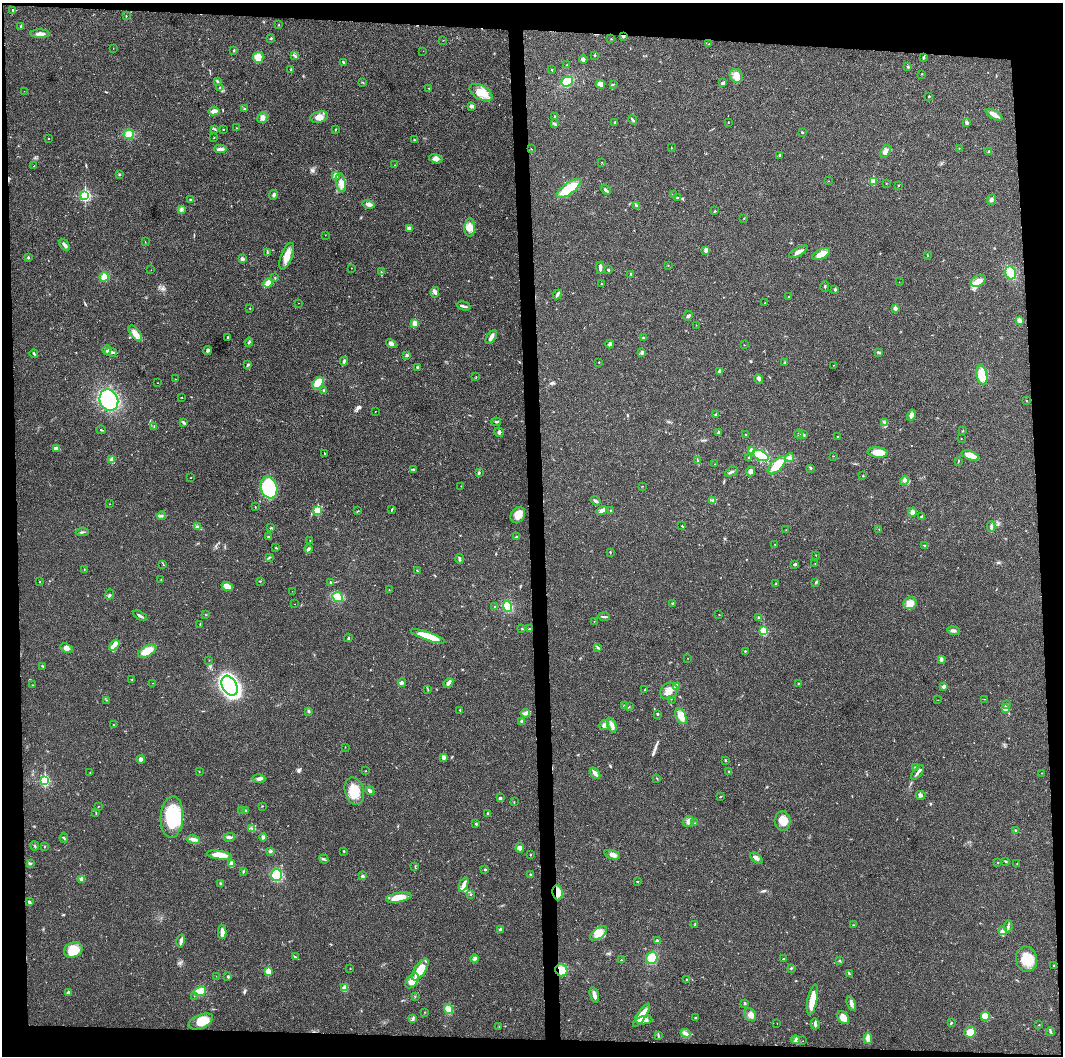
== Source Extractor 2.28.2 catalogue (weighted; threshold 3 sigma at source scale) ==
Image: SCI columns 1-4242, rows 6-4219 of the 4244 x 4222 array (HDU 1 of 3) = the unmasked area's bounding box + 8 px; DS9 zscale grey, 4 x 4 block average (1 PNG px = mean of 4 x 4 image px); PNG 1065 x 1058 px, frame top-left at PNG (2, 3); each listed source drawn as its Kron ellipse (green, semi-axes under 4 px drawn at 4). Shown black and unused: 9% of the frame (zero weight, under 3 of 4 exposures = <1% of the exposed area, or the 3 px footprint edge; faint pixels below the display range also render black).
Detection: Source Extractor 2.28.2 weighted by HDU 2 'WHT'. Background 0.0193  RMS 0.0039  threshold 0.0177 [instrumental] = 3 sigma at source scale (4.5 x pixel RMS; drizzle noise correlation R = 1.50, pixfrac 1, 0.05/0.05 arcsec/px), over >= 5 px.
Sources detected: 454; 1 cosmic-ray / hot-pixel residue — neither listed nor drawn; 4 coinciding with a brighter row at this scale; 18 inside a brighter listed object's ellipse — not listed separately; the other 431 listed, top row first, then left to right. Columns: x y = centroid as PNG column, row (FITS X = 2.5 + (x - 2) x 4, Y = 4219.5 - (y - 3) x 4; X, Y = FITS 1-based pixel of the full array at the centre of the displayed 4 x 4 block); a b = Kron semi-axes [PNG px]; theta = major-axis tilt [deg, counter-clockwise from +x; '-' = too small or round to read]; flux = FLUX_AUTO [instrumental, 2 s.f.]
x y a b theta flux
13 10 3 2 - 1.9
126 16 2 2 - 0.94
278 25 2 2 - 0.7
21 26 2 2 - 6.5
40 34 9 3 0 12
624 36 3 2 - 2.7
271 38 2 2 - 3
611 39 2 2 - 0.61
443 40 2 2 - 0.66
709 44 2 2 - 0.57
113 48 2 2 - 0.92
234 50 2 2 - 1.8
423 51 2 2 - 0.47
595 55 2 2 - 2.6
295 56 2 2 - 1.3
258 57 5 5 - 31
924 57 3 2 - 2.2
583 59 4 3 - 4.9
343 62 3 2 - 3
566 65 2 2 - 1.2
908 67 2 2 - 4.9
551 69 2 2 - 0.7
291 70 2 2 - 4
921 74 2 2 - 0.96
736 76 7 6 - 15
567 81 6 5 - 33
217 82 2 2 - 1.2
363 83 2 2 - 1.2
723 83 3 3 - 6.1
600 84 4 4 - 14
613 84 4 2 - 2.1
220 87 3 2 - 1.3
428 88 2 2 - 1.1
24 91 2 2 - 0.51
481 92 12 7 -28 36
929 96 2 2 - 3.2
472 106 3 2 - 8.9
244 109 3 2 - 2
214 111 5 4 - 9.2
994 115 9 3 -30 15
319 117 9 5 15 18
555 117 4 2 - 2.6
262 118 5 5 - 8.3
633 120 5 2 - 4.7
615 122 2 2 - 5.9
728 123 2 2 - 0.74
967 123 3 3 - 4.6
554 124 4 2 - 2.8
236 128 2 2 - 0.66
215 129 2 2 - 1.4
223 129 2 2 - 1.5
336 129 3 2 - 1.6
802 132 2 2 - 4.6
129 134 5 4 - 18
214 138 3 2 - 0.84
49 139 2 2 - 1
414 140 2 2 - 1.5
671 148 2 2 - 0.83
959 148 2 2 - 0.77
220 149 6 4 1 6.7
531 149 2 2 - 0.85
885 151 7 3 59 10
989 151 2 2 - 2.4
780 155 4 2 - 2.4
436 159 7 4 -16 10
602 162 2 2 - 0.62
395 165 2 2 - 0.8
34 166 2 2 - 0.77
119 174 2 2 - 2.9
336 175 4 3 - 12
828 181 2 2 - 0.54
873 181 2 2 - 70
341 183 9 4 -77 15
886 183 2 2 - 0.9
899 185 2 2 - 1.4
569 189 14 5 36 69
606 190 5 2 - 5.3
85 195 3 2 - 350
274 195 5 3 - 5.2
673 195 3 2 - 1.5
677 198 2 2 - 5.2
190 199 3 2 - 1.9
992 200 5 3 - 4.6
368 204 6 3 -15 11
636 205 4 2 - 2.8
181 209 3 3 - 4.3
715 211 3 2 - 1.7
744 218 2 2 - 1.1
409 228 4 2 - 7.9
470 228 9 5 85 16
325 235 2 2 - 0.49
145 242 2 2 - 0.84
65 245 7 2 -55 7.6
706 250 3 3 - 6.8
798 252 10 3 29 12
267 253 2 2 - 1.2
821 254 9 5 26 19
927 255 2 2 - 2.9
287 256 14 5 68 23
28 258 2 2 - 5.7
242 259 3 3 - 7.1
668 265 2 2 - 0.61
351 268 2 2 - 0.72
600 268 6 2 -89 7.2
151 270 2 2 - 0.4
608 270 2 2 - 3.4
381 272 3 2 - 1.4
1011 273 6 5 - 42
631 274 2 2 - 1.8
104 277 4 4 - 17
275 278 3 2 - 1.7
978 281 8 5 23 18
899 282 2 2 - 0.36
268 283 5 3 - 25
602 284 3 2 - 1.1
825 287 5 2 - 2.3
835 289 3 2 - 3.4
435 292 5 4 - 6.1
557 295 5 2 - 3.9
789 297 3 2 - 1.8
299 303 2 2 - 0.4
765 303 2 2 - 0.61
464 306 7 2 -14 4.8
250 308 2 2 - 0.99
895 308 2 2 - 23
688 316 5 3 - 4.8
1019 321 4 3 - 7.6
415 323 2 2 - 53
696 325 2 2 - 0.45
135 333 9 4 -51 15
491 337 8 3 56 8.9
228 338 3 2 - 2.3
643 338 3 2 - 1.7
249 342 4 2 - 3
391 344 5 3 - 8
610 344 4 3 - 6.6
744 345 2 2 - 0.81
107 350 5 4 - 7.3
208 350 4 3 - 4
111 352 6 3 -16 6.8
879 352 4 2 - 4.4
34 353 4 2 - 2.2
642 353 2 2 - 13
407 355 2 2 - 1.2
344 361 4 2 - 3.4
599 362 2 2 - 2
785 363 3 3 - 2.8
248 365 4 2 - 3.1
834 365 2 2 - 0.87
417 367 2 2 - 1.5
719 371 3 3 - 4.1
982 375 10 5 -78 36
476 377 2 2 - 1.1
175 379 2 2 - 0.42
759 379 5 3 - 5.2
158 383 2 2 - 0.84
318 383 6 4 49 40
324 390 3 2 - 2.7
182 397 2 2 - 0.89
109 400 11 9 -65 230
1027 400 2 2 - 0.94
375 411 2 2 - 0.89
716 414 3 2 - 2.4
911 415 5 4 - 11
183 422 3 2 - 2.5
496 422 5 2 - 2.7
884 422 2 2 - 1.4
154 426 3 2 - 0.99
101 430 5 2 - 1.6
962 431 2 2 - 0.69
499 432 5 2 - 3.5
719 433 3 3 - 2.8
799 434 4 2 - 2.8
745 435 3 2 - 1.4
803 435 3 2 - 2.1
837 437 2 2 - 2.2
961 439 2 2 - 0.66
56 448 4 2 - 12
751 450 4 3 - 8.3
878 452 10 5 -6 31
324 453 3 2 - 0.76
761 455 8 5 -27 63
833 456 2 2 - 0.66
970 456 9 3 -20 31
749 458 2 2 - 6
790 458 4 2 - 4.2
112 460 2 2 - 41
697 460 3 2 - 1.2
958 461 2 2 - 1.2
715 464 2 2 - 1.1
777 465 11 5 44 41
811 468 2 2 - 1.6
413 469 3 2 - 1.8
751 471 5 4 - 6.6
479 472 3 2 - 2.4
732 472 7 2 26 3.7
863 476 2 2 - 2.1
191 477 2 2 - 0.95
904 480 5 3 - 5
461 486 2 2 - 0.75
642 486 2 2 - 0.74
269 488 11 8 -71 230
713 500 3 2 - 3
596 501 5 2 - 4.1
109 504 2 2 - 0.49
255 507 2 2 - 1
392 509 4 2 - 1.7
317 510 2 2 - 120
358 511 2 2 - 1
602 511 5 2 - 5.3
611 511 2 2 - 2.1
912 512 4 4 - 7.8
518 515 8 6 54 27
161 516 4 2 - 3.3
922 517 2 2 - 8.9
682 526 3 2 - 1.9
991 526 5 2 - 4.6
197 527 3 2 - 2.8
271 528 2 2 - 1.1
879 529 2 2 - 1.2
786 530 2 2 - 0.64
82 532 6 2 6 3.2
268 537 3 2 - 3.6
516 537 3 2 - 1.3
310 540 2 2 - 0.64
775 544 2 2 - 0.93
924 546 3 2 - 2.3
276 548 2 2 - 1.5
308 549 4 2 - 4.6
610 552 3 2 - 1.7
816 555 2 2 - 0.73
270 557 2 2 - 0.78
459 559 5 2 - 3.3
815 563 2 2 - 0.73
795 564 4 2 - 3.9
163 565 2 2 - 0.74
84 569 2 2 - 0.98
417 570 2 2 - 1.2
161 579 2 2 - 0.9
260 581 2 2 - 1.1
40 582 2 2 - 0.79
331 582 3 2 - 1.8
815 582 3 2 - 1.3
775 584 2 2 - 1.8
227 586 6 4 -18 19
389 590 2 2 - 0.79
292 591 2 2 - 0.37
109 595 5 3 - 3.9
338 597 5 5 - 31
672 603 2 2 - 1.5
910 603 7 6 - 19
295 604 2 2 - 0.45
508 606 5 4 - 39
494 607 2 2 - 0.97
719 614 2 2 - 0.6
206 615 2 2 - 0.61
140 616 7 2 -29 6
604 617 6 2 -3 3.7
758 618 4 3 - 3.1
594 621 2 2 - 0.78
200 624 2 2 - 1.3
522 628 2 2 - 0.86
529 629 2 2 - 1.5
763 631 2 2 - 140
953 631 6 3 -8 5.6
428 636 18 4 -19 40
348 638 4 2 - 2.1
114 645 6 4 53 8.5
597 647 2 2 - 1.3
66 648 7 4 -21 11
147 651 10 5 27 38
745 651 2 2 - 4.3
688 658 2 2 - 0.51
941 659 3 3 - 3.4
209 660 2 2 - 0.65
43 666 2 2 - 1.6
132 680 2 2 - 1.3
153 683 2 2 - 0.65
402 683 4 2 - 3.6
448 683 6 4 50 6.2
798 683 2 2 - 1.4
32 685 2 2 - 0.62
229 686 11 7 -60 510
676 686 2 2 - 27
944 686 4 3 - 6.4
428 689 2 2 - 0.78
645 690 3 2 - 1.5
669 691 9 8 - 22
671 699 2 2 - 0.85
984 699 2 2 - 0.73
106 700 2 2 - 0.67
938 700 2 2 - 0.54
1006 704 3 2 - 2.2
624 706 3 2 - 2.1
629 707 2 2 - 0.79
1005 708 2 2 - 36
460 710 3 2 - 1.4
308 711 2 2 - 3.4
525 713 5 3 - 5.8
657 714 3 2 - 2
681 716 8 5 -64 26
522 721 3 3 - 6.2
113 725 2 2 - 0.75
604 725 5 5 - 7.3
612 725 7 3 -69 11
345 747 2 2 - 0.77
443 757 4 2 - 3.6
141 759 4 4 - 6.3
725 760 3 2 - 1.5
915 767 3 2 - 1.2
199 771 2 2 - 0.53
366 771 2 2 - 0.72
729 771 2 2 - 1.6
90 772 2 2 - 0.91
595 773 6 2 -52 12
917 773 8 2 52 6.1
1042 773 2 2 - 1.1
259 778 6 3 1 6.4
657 778 3 2 - 1.1
44 781 3 2 - 240
354 791 14 9 -74 45
370 791 4 2 - 7.9
921 795 5 3 - 4.6
721 796 2 2 - 1.1
500 798 3 2 - 4.6
514 802 2 2 - 0.84
98 806 2 2 - 0.98
262 806 2 2 - 1.2
242 811 3 2 - 1.8
246 811 2 2 - 2
96 813 2 2 - 1.2
488 813 3 2 - 2.5
172 817 21 11 87 130
688 821 5 5 - 8.6
783 821 9 8 - 29
694 823 2 2 - 0.82
476 824 3 2 - 2.8
252 828 2 2 - 1.6
1016 831 3 2 - 1.6
229 837 5 3 - 5.4
263 837 4 3 - 4.6
64 838 4 2 - 2.1
193 839 6 3 -17 6.6
35 846 4 2 - 1.9
45 846 2 2 - 1.4
520 848 5 4 - 9.1
270 851 4 2 - 2.5
344 851 2 2 - 1.9
219 855 13 4 -8 26
530 855 2 2 - 1.3
612 855 8 4 -17 9.6
756 858 7 3 -40 7.7
324 859 5 2 - 2.9
1006 861 3 2 - 1.9
30 863 4 2 - 2.7
998 863 3 2 - 1.1
231 864 4 3 - 13
1017 864 2 2 - 0.53
415 866 2 2 - 1.1
485 870 2 2 - 4
243 872 3 2 - 2.2
530 874 2 2 - 1.6
277 875 6 5 - 61
363 876 3 3 - 3.4
82 879 2 2 - 31
637 882 2 2 - 1.3
220 883 3 2 - 1.6
464 885 7 3 68 15
557 893 8 5 -84 21
471 895 2 2 - 1.2
399 897 13 4 10 39
29 902 2 2 - 5.2
695 924 2 2 - 1.3
854 925 2 2 - 0.85
1008 926 6 2 85 4
500 929 3 2 - 3.2
1002 931 3 3 - 8.9
222 932 7 3 89 18
598 933 10 5 35 19
181 941 6 2 76 9.2
657 941 3 3 - 3.2
73 950 9 7 22 47
295 957 2 2 - 1.5
652 958 6 5 - 35
474 959 4 3 - 5.5
784 959 2 2 - 3.3
1026 959 13 10 -77 51
621 960 2 2 - 1.7
839 960 2 2 - 1
1053 966 2 2 - 0.91
350 968 2 2 - 1.8
791 968 2 2 - 1.3
420 970 13 5 56 46
561 970 6 5 - 32
268 971 2 2 - 57
849 974 3 2 - 2.2
216 976 2 2 - 0.46
228 977 3 2 - 2.5
687 979 2 2 - 1.8
412 981 8 5 52 20
345 988 4 3 - 13
200 991 6 4 22 27
68 992 2 2 - 9.5
594 995 8 3 -74 11
194 996 2 2 - 0.54
415 996 2 2 - 0.85
812 1000 16 4 78 33
745 1003 2 2 - 2.7
851 1004 7 3 -71 7.6
449 1009 5 3 - 25
424 1012 2 2 - 0.61
642 1015 14 4 57 37
750 1015 7 5 -54 13
985 1016 4 4 - 34
843 1017 7 5 -51 21
413 1018 3 2 - 2
696 1018 3 2 - 1.7
644 1020 8 4 7 14
201 1021 13 6 23 49
777 1023 2 2 - 0.47
951 1023 2 2 - 2.5
815 1024 5 3 - 5.2
1039 1025 2 2 - 1
499 1026 2 2 - 0.61
1050 1031 4 2 - 3.3
970 1032 6 5 - 26
686 1033 5 3 - 9.6
658 1035 2 2 - 1.1
868 1038 6 3 -86 20
796 1040 4 3 - 4.3
803 1041 2 2 - 0.45
Overlapping masked pixels (flux is a lower limit): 3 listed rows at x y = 624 36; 557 893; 561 970
Diffuse or blended objects may show on this block-average render without a row.